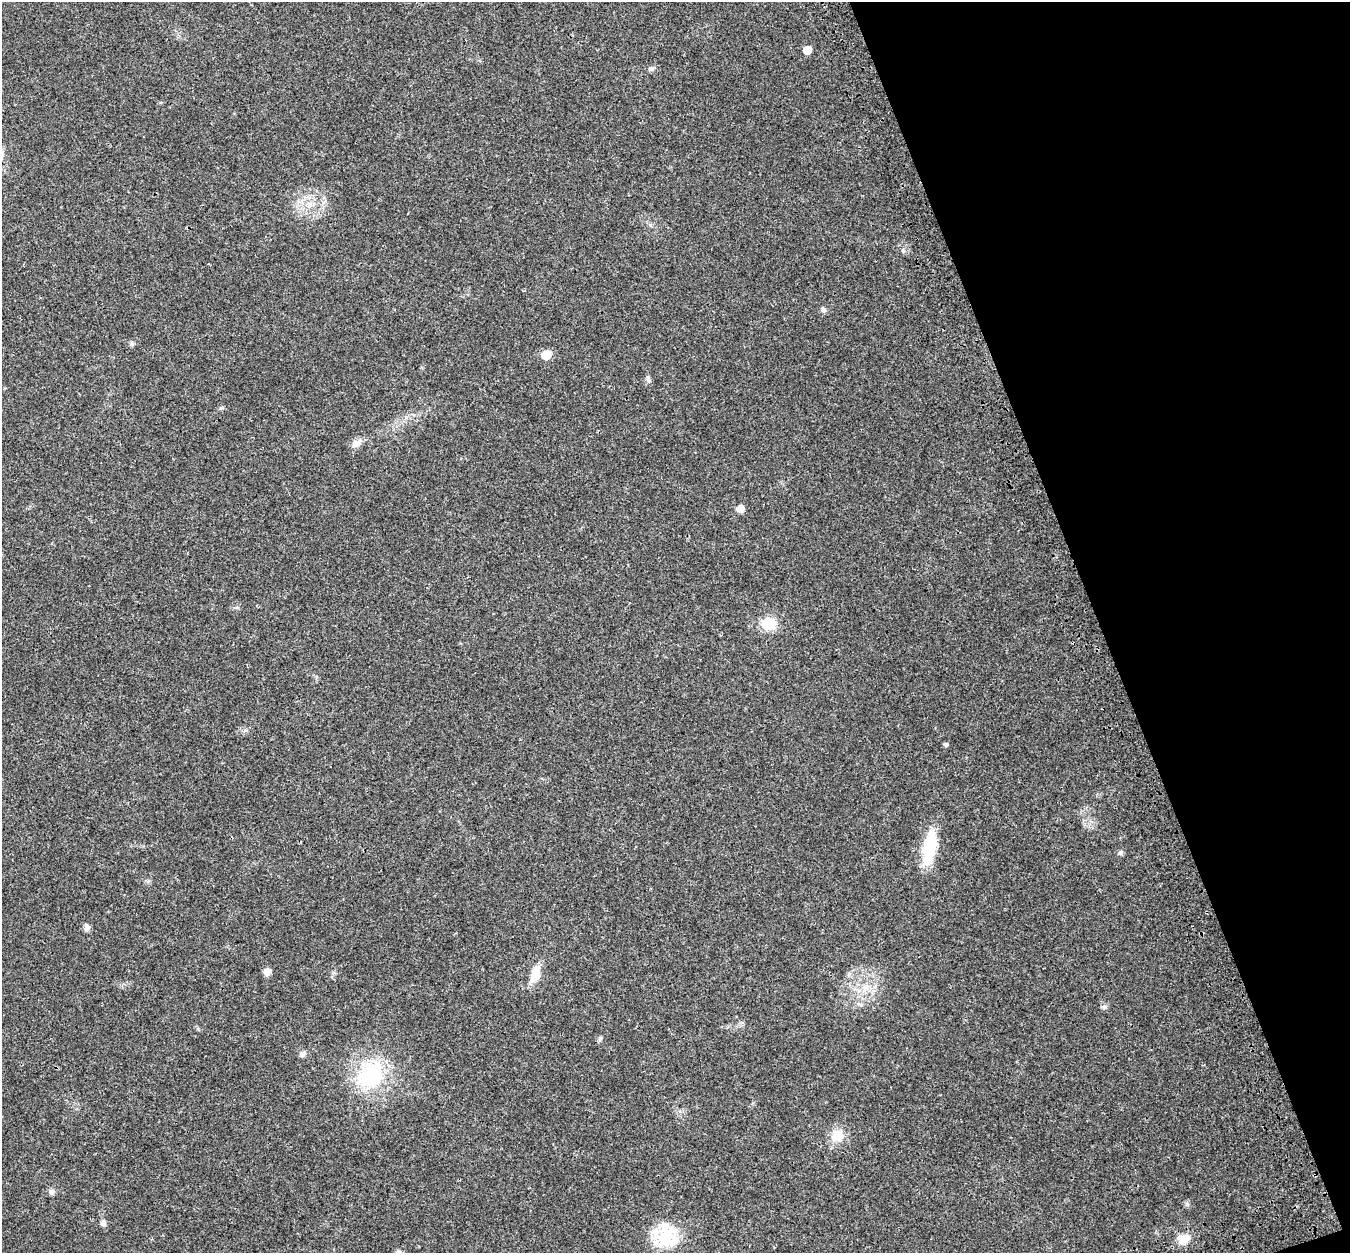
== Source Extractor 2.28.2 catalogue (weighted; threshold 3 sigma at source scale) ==
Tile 12 of 4 x 4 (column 4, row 3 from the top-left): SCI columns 4154-5501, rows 1458-2708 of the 5613 x 5470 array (HDU 1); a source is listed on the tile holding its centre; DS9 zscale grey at full resolution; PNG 1352 x 1255 px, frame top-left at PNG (2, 2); no overlay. Shown black and unused: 19% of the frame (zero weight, under 3 of 4 exposures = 9% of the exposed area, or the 3 px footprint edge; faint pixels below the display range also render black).
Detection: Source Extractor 2.28.2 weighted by HDU 2 'WHT'; one run over the whole footprint, this tile lists its part. Background 0.0228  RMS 0.0031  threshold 0.014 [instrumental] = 3 sigma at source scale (4.5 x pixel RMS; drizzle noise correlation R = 1.50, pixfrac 1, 0.0396/0.0396 arcsec/px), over >= 5 px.
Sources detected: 29; all 29 listed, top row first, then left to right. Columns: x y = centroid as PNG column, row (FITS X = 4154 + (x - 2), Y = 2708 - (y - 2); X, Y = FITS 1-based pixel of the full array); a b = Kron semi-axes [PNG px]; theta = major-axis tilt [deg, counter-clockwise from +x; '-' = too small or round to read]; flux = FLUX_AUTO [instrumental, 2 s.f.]
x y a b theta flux
807 50 6 6 - 4.5
651 69 8 5 10 0.8
309 205 9 7 35 1.9
903 251 6 5 - 0.55
823 310 8 6 -45 0.8
132 344 6 6 - 0.63
546 355 7 6 - 9
648 379 10 5 -72 0.79
221 408 6 4 18 0.41
356 443 15 9 31 2
740 509 7 7 - 2.5
769 624 15 12 2 7.3
946 745 5 5 - 0.62
929 848 40 15 79 12
1121 853 7 5 22 0.62
87 928 9 7 77 1.1
267 972 8 8 - 1.7
535 974 26 11 72 4.6
865 987 12 7 15 2.2
1104 1007 8 5 -7 0.65
600 1038 7 4 71 0.48
302 1054 9 7 24 1
371 1075 39 32 63 24
838 1136 19 15 -39 4.7
52 1191 8 7 - 0.87
103 1223 7 7 - 0.94
666 1239 32 27 -37 13
1184 1239 17 11 10 4.1
399 1252 9 6 -10 0.85
Isophote crosses this tile's border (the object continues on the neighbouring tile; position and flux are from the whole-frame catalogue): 1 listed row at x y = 399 1252
Unlisted compact peaks at least as high as the median listed source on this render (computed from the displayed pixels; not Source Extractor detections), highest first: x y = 1187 1205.